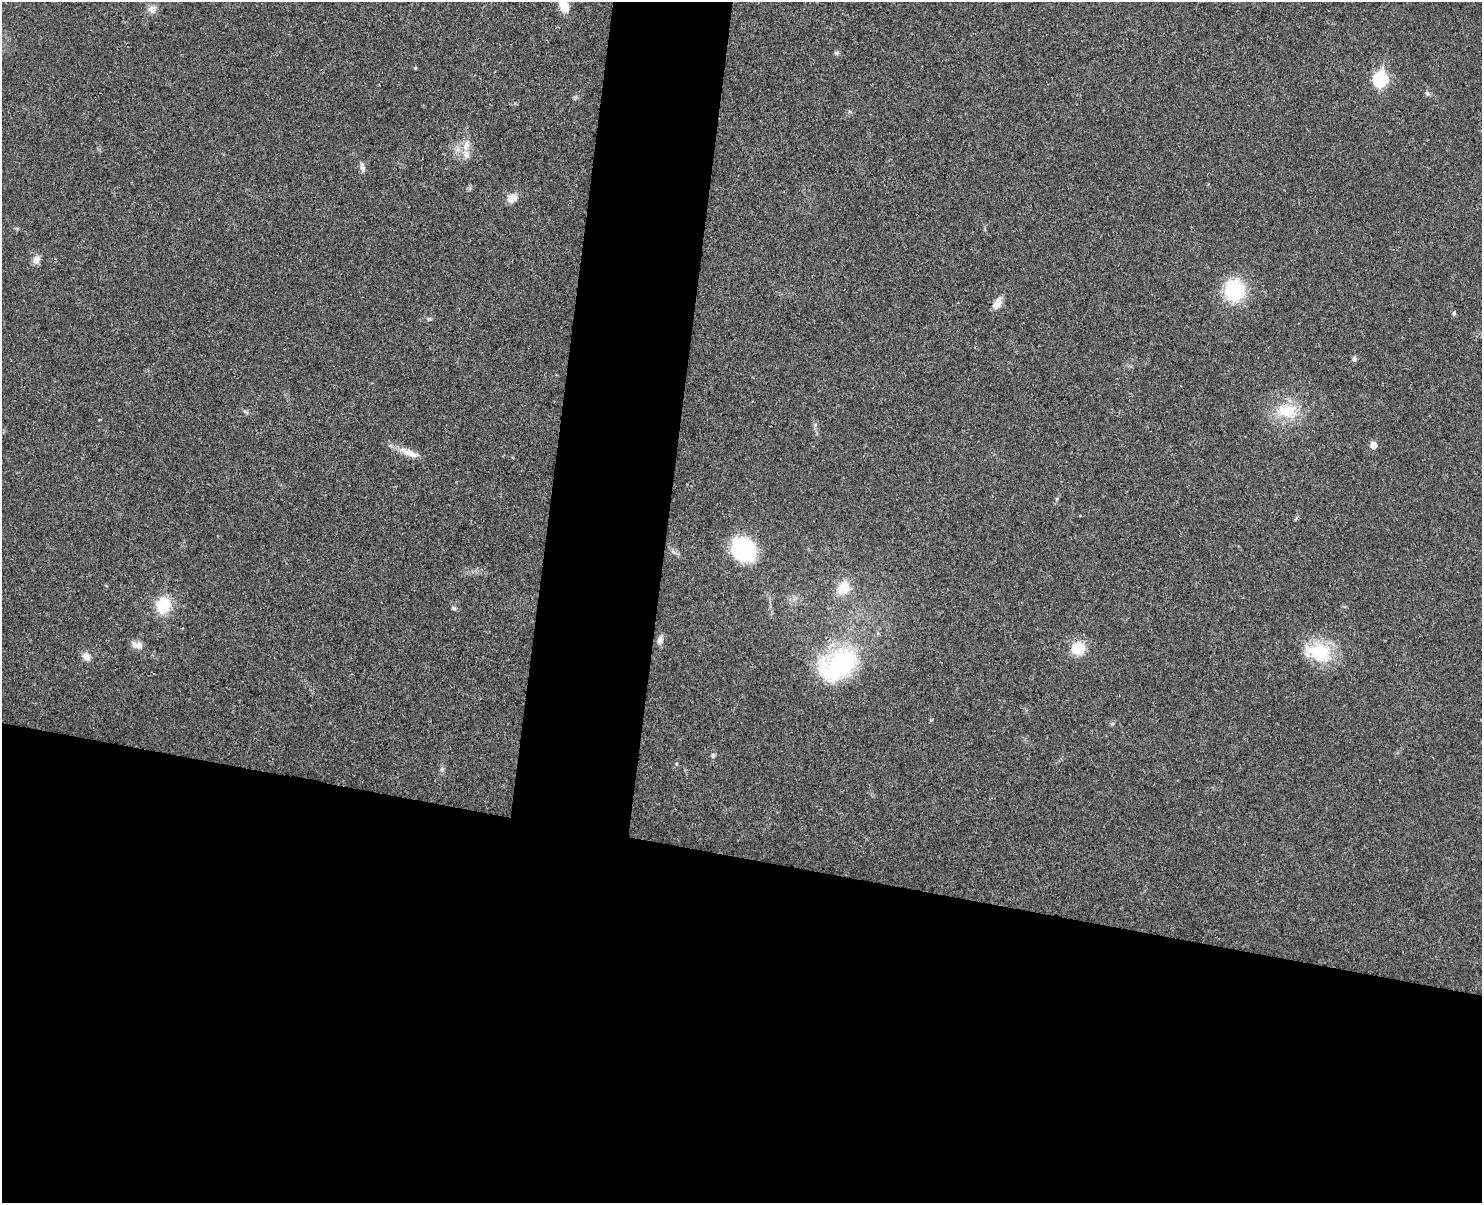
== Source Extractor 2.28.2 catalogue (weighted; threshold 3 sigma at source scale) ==
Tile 11 of 3 x 4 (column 2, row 4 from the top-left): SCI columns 1649-3128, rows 17-1217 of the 4893 x 4832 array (HDU 1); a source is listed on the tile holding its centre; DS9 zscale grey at full resolution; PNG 1484 x 1205 px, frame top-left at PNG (2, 2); no overlay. Shown black and unused: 34% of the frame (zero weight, under 3 of 4 exposures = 6% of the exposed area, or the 3 px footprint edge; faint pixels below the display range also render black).
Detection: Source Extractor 2.28.2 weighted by HDU 2 'WHT'; one run over the whole footprint, this tile lists its part. Background 0.0307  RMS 0.0048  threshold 0.0214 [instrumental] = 3 sigma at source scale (4.5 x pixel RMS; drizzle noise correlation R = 1.50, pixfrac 1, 0.05/0.05 arcsec/px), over >= 5 px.
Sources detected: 31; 1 inside a brighter listed object's ellipse — not listed separately; the other 30 listed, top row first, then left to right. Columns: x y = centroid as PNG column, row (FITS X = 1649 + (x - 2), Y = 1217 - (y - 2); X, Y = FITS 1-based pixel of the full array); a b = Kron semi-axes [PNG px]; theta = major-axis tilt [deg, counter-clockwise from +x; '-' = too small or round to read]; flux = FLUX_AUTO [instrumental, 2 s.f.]
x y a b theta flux
564 6 15 10 -64 6.8
152 9 11 9 33 2.7
837 53 7 5 -10 0.78
415 68 4 4 - 0.52
1380 79 8 7 - 62
1427 93 6 4 -47 0.81
466 145 15 6 73 3.2
362 167 12 6 -77 1.9
512 198 13 9 14 3.9
36 260 12 8 54 2.4
1234 290 19 18 - 30
997 304 13 8 56 4.2
1454 313 5 5 - 0.84
429 319 5 5 - 0.7
1354 358 8 5 63 0.99
1287 411 28 19 -1 15
1373 445 5 5 - 4.7
408 453 27 8 -25 5.4
1057 499 6 4 71 0.6
744 549 22 20 -43 41
843 588 21 17 52 8.6
163 605 13 12 - 16
454 608 6 4 -2 0.69
660 640 10 7 67 2
137 645 15 8 -4 2.8
1078 648 14 13 - 10
1319 653 33 23 -14 21
87 657 10 8 -51 2.8
839 665 50 32 31 57
713 755 6 5 - 0.85
Isophote crosses this tile's border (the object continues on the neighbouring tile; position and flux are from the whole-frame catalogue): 1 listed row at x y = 564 6